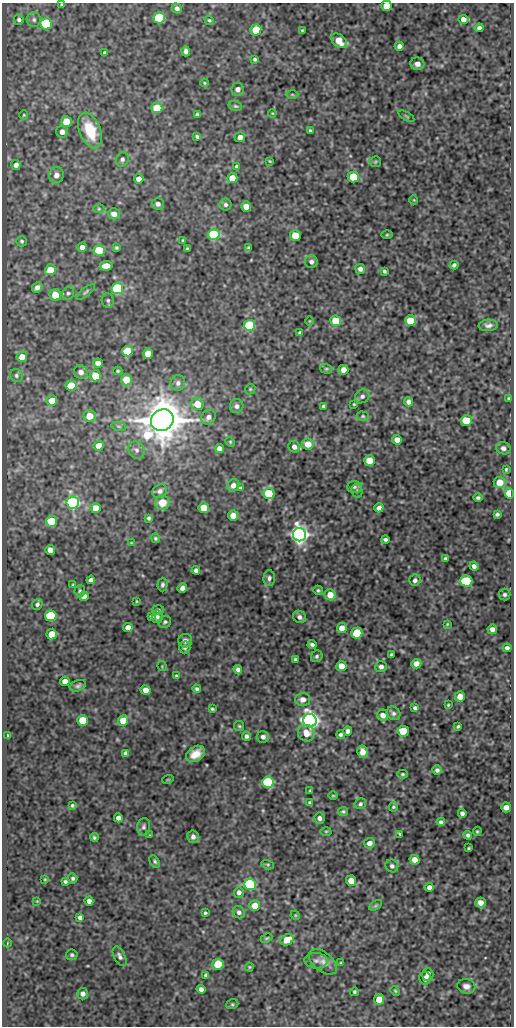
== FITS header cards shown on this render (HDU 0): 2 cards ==
NAXIS1  =                  512
NAXIS2  =                 1024

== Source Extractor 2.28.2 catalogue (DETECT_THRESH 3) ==
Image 512 x 1024 px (HDU 0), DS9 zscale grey, 1 PNG px = 1 image px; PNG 516 x 1028 px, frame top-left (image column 1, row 1024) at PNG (2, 3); each listed source drawn as its Kron ellipse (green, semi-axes under 4 px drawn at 4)
Background 83.6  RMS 0.59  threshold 1.76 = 3 sigma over >= 5 px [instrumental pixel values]
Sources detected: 271; all 271 listed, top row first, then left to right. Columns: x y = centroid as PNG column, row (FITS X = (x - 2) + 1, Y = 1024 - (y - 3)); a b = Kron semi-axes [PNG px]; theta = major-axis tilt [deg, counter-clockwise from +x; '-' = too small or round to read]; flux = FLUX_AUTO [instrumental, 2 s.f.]
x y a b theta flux
62 5 3 3 - 53
386 6 5 5 - 580
177 8 5 5 - 120
159 18 6 5 - 2900
463 19 5 4 - 230
19 20 5 4 - 82
34 20 7 7 - 120
209 20 5 4 - 49
46 24 6 5 - 3300
479 28 4 4 - 110
256 30 5 5 - 1200
302 30 3 2 - 38
339 41 9 6 -39 580
399 46 4 4 - 150
186 51 5 4 - 140
105 53 3 3 - 64
255 59 4 3 - 73
417 64 7 6 - 240
204 83 4 3 - 40
238 89 6 6 - 160
292 94 6 4 -1 54
235 106 7 5 -16 70
157 108 5 5 - 1200
272 113 4 3 - 32
24 115 4 4 - 44
197 115 4 4 - 78
406 116 9 2 -30 44
66 122 5 5 - 950
310 130 3 3 - 51
90 131 19 10 -68 1400
62 132 6 5 - 210
197 136 4 3 - 76
240 137 5 5 - 200
122 159 7 6 - 110
270 161 3 3 - 33
375 162 6 5 - 62
16 165 5 4 - 200
237 166 4 4 - 80
56 175 8 7 - 200
353 177 5 5 - 1400
232 178 5 5 - 500
139 179 5 4 - 260
414 200 4 3 - 29
158 204 6 5 - 150
225 205 6 6 - 95
246 207 5 5 - 350
99 209 6 4 -1 57
114 214 6 5 - 260
214 234 6 5 - 2600
387 235 6 4 1 47
295 236 5 5 - 770
183 240 3 3 - 40
22 241 5 5 - 74
82 247 4 4 - 260
116 248 4 3 - 61
248 248 4 3 - 57
187 249 3 3 - 57
99 250 5 5 - 1800
311 262 6 6 - 140
454 265 4 4 - 83
106 266 6 5 - 380
360 269 5 5 - 150
50 270 5 5 - 690
384 271 4 3 - 68
37 287 5 4 - 170
117 289 6 5 - 3900
86 292 11 4 38 87
68 293 6 5 - 84
55 295 6 6 - 760
108 300 7 6 - 93
309 321 5 3 - 32
336 321 5 5 - 1400
410 321 5 5 - 1100
249 325 5 5 - 3100
488 325 10 5 4 150
300 333 4 4 - 69
127 351 5 5 - 1500
148 354 5 5 - 650
22 357 5 5 - 370
98 363 5 4 - 300
326 369 6 4 -19 56
343 370 5 5 - 300
118 371 4 4 - 52
81 372 7 6 - 200
16 375 7 6 - 92
95 376 5 5 - 750
126 380 5 5 - 710
178 383 8 7 - 150
71 385 5 5 - 990
250 389 5 4 - 48
362 396 8 6 40 140
508 398 3 2 - 37
52 401 5 5 - 640
409 402 4 4 - 170
197 404 6 6 - 630
354 404 3 2 - 36
237 406 7 6 - 140
323 406 3 3 - 80
89 416 6 6 - 550
363 416 6 4 -2 57
208 417 8 6 44 190
162 420 12 10 34 130000
466 420 6 5 - 1100
119 426 7 3 -9 57
397 440 5 4 - 260
230 442 5 4 - 45
308 444 6 5 - 530
99 446 5 5 - 490
294 447 6 5 - 160
219 448 5 4 - 190
503 448 7 6 - 140
136 450 9 7 -54 160
370 460 5 5 - 620
506 469 4 3 - 46
500 482 6 6 - 630
233 485 6 5 - 230
354 487 7 5 0 92
240 488 4 3 - 60
160 491 8 6 34 130
357 491 7 5 -77 75
509 493 5 4 - 1300
269 494 5 5 - 2300
478 498 4 4 - 73
73 502 6 6 - 8600
162 503 7 7 - 560
95 508 5 5 - 620
204 508 5 5 - 830
379 508 5 4 - 200
497 514 4 4 - 73
233 516 5 5 - 440
149 518 4 3 - 71
52 521 5 5 - 1600
299 535 7 6 - 23000
155 538 5 4 - 61
385 539 4 3 - 90
131 543 4 3 - 32
50 550 5 4 - 290
445 559 3 3 - 69
474 566 4 4 - 120
196 570 4 4 - 120
269 578 8 5 88 110
91 580 4 4 - 130
415 580 6 5 - 120
466 581 6 5 - 2600
73 585 4 3 - 43
162 585 7 5 87 89
182 588 5 4 - 180
318 590 5 4 - 63
80 591 6 5 - 66
505 594 6 6 - 86
330 595 5 5 - 580
84 596 5 4 - 330
136 601 4 2 - 32
37 604 5 5 - 92
158 610 6 5 - 82
51 616 6 5 - 1900
151 617 4 3 - 66
157 617 6 5 - 100
300 617 7 6 - 130
165 622 6 6 - 77
447 624 4 3 - 35
128 627 5 4 - 260
342 628 5 5 - 430
492 629 5 4 - 180
357 633 5 5 - 2000
52 634 5 5 - 620
185 641 7 6 - 140
312 644 4 3 - 100
185 647 6 5 - 97
507 648 4 4 - 110
391 655 4 2 - 47
317 656 6 5 - 87
295 659 3 3 - 62
416 664 5 4 - 270
162 666 5 3 - 33
341 666 5 5 - 500
381 667 6 5 - 120
238 670 5 4 - 140
176 676 3 3 - 48
65 681 5 4 - 270
78 686 8 5 20 99
197 689 4 4 - 80
146 690 5 5 - 340
460 697 5 5 - 320
303 699 7 6 - 240
448 705 3 3 - 38
415 708 4 3 - 85
212 709 4 3 - 54
393 713 7 6 - 110
383 715 6 5 - 220
82 720 5 5 - 1000
123 721 5 5 - 690
310 721 7 6 - 19000
239 726 5 5 - 55
458 726 4 3 - 57
348 731 4 4 - 170
403 731 5 5 - 1200
306 733 8 8 - 420
340 735 4 3 - 83
7 736 4 3 - 82
247 736 5 4 - 97
263 737 6 6 - 130
362 752 6 5 - 270
126 753 4 4 - 100
196 754 10 7 33 490
437 770 5 5 - 91
403 774 5 4 - 62
168 779 6 3 19 35
268 782 6 5 - 3800
310 791 3 2 - 38
333 796 5 3 - 37
310 803 4 3 - 74
360 804 6 5 - 82
72 805 4 3 - 60
393 807 5 4 - 54
506 807 5 5 - 230
343 811 5 4 - 57
462 813 4 4 - 120
118 818 4 4 - 170
319 818 5 5 - 130
441 822 4 4 - 92
144 827 9 6 77 100
326 831 5 3 - 40
477 831 5 4 - 47
400 834 3 2 - 47
150 835 4 2 - 29
468 835 4 4 - 92
94 837 4 4 - 65
193 837 6 6 - 160
369 843 5 5 - 210
469 848 3 2 - 42
414 860 5 5 - 340
155 861 7 4 -60 74
268 865 6 4 -17 56
392 866 6 6 - 120
73 878 5 4 - 85
45 879 4 3 - 41
65 881 4 3 - 74
351 881 5 5 - 550
250 884 6 5 - 5900
429 887 4 4 - 130
239 892 5 5 - 150
37 901 4 4 - 31
89 901 4 4 - 180
480 903 5 5 - 260
376 905 7 4 31 57
255 906 5 5 - 570
239 912 6 5 - 120
205 913 3 3 - 57
295 915 5 4 - 41
80 917 4 4 - 120
267 938 6 4 26 55
287 940 7 5 33 650
7 943 4 2 - 26
72 955 6 5 - 82
120 956 10 5 -62 140
316 961 11 7 -4 160
323 962 16 9 -40 280
341 963 3 3 - 48
218 964 5 5 - 1200
249 967 4 4 - 42
428 974 6 5 - 210
206 975 4 4 - 93
425 978 6 5 - 170
466 986 9 7 -10 220
201 989 4 4 - 150
395 991 5 4 - 47
354 992 4 4 - 58
83 994 6 5 - 170
379 999 5 5 - 680
232 1004 6 5 - 60
At the frame edge (FLAGS 8, measured only in part): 2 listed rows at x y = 62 5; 386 6